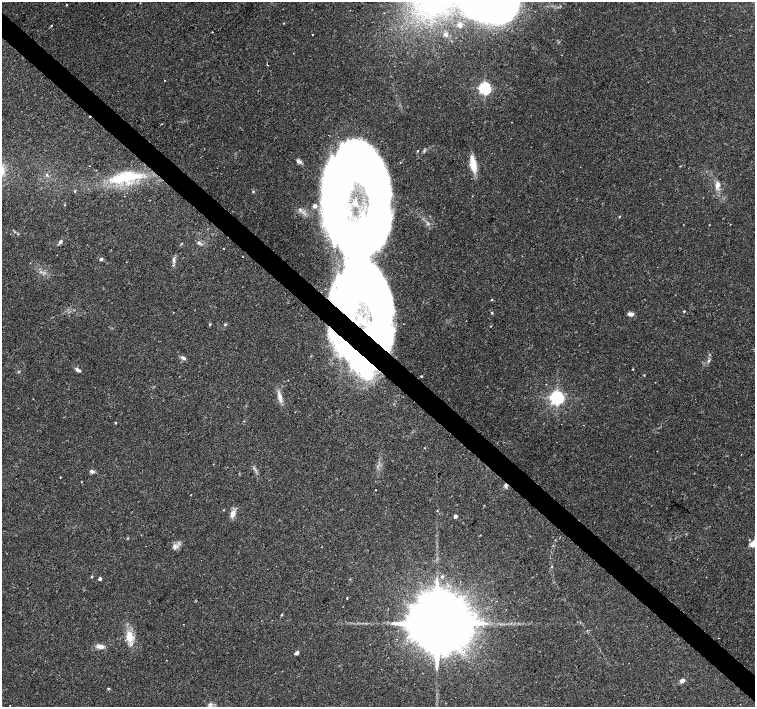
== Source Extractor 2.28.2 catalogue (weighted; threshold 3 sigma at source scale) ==
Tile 6 of 4 x 4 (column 2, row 2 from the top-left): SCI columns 1506-3010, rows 2982-4390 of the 6026 x 6026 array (HDU 1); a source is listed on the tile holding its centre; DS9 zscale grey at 2 x 2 block average (1 PNG px = mean of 2 x 2 image px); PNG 757 x 709 px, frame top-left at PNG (2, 2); no overlay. Shown black and unused: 4% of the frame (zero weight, under 2 of 3 exposures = <1% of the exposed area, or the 3 px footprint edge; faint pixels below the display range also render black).
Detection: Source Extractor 2.28.2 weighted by HDU 2 'WHT'; one run over the whole footprint, this tile lists its part. Background 0.0334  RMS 0.0036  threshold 0.0161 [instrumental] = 3 sigma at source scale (4.5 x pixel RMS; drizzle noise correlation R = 1.50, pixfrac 1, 0.0396/0.0396 arcsec/px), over >= 5 px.
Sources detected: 74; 4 inside a brighter object's white glare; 1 cosmic-ray / hot-pixel residue — not listed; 1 inside a brighter listed object's ellipse — not listed separately; the other 68 listed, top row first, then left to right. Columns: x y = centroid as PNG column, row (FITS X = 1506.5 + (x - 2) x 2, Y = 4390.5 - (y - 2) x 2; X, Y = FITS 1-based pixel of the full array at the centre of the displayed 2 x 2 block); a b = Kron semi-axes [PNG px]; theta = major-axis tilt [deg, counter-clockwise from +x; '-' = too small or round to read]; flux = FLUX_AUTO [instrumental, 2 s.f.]
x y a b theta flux
67 5 2 2 - 0.96
480 10 72 32 -25 200
284 23 3 2 - 0.43
51 26 2 2 - 0.85
312 34 2 2 - 0.41
446 35 5 3 - 1.2
267 65 2 2 - 2.3
164 80 2 2 - 0.37
485 88 4 4 - 200
511 122 2 2 - 0.49
417 151 2 2 - 0.93
473 164 19 7 -79 14
47 175 4 3 - 1.1
125 177 46 12 9 51
717 185 11 6 81 4.9
75 191 3 3 - 0.71
253 191 3 3 - 0.91
314 206 2 2 - 2
619 216 3 2 - 0.44
15 232 3 2 - 0.51
60 242 6 3 47 2.1
199 243 6 4 -49 1.9
223 249 2 2 - 1
101 259 4 4 - 1.4
174 260 7 4 -79 2.2
364 288 63 51 -25 610
492 300 3 2 - 0.6
684 311 2 2 - 1.3
492 313 3 3 - 0.84
630 314 7 4 1 3.4
210 324 4 2 - 0.77
225 324 4 3 - 0.8
352 354 58 13 -47 230
183 358 7 4 -35 2.3
709 361 4 3 - 1
633 369 2 2 - 0.52
78 370 8 4 -35 2.4
644 375 2 2 - 0.58
421 376 3 3 - 0.69
288 380 2 2 - 0.39
279 396 9 5 -78 4.7
557 398 4 4 - 300
115 423 3 3 - 0.6
92 471 6 4 -23 2.3
60 477 2 2 - 0.54
506 486 5 3 - 1.4
376 490 2 2 - 1.1
484 505 3 2 - 0.37
223 510 3 2 - 0.42
233 513 10 7 75 4.9
455 516 3 3 - 3.5
753 544 4 3 - 14
175 546 7 6 - 3.6
551 567 3 2 - 0.51
91 577 3 3 - 0.72
442 577 4 3 - 1
100 578 3 2 - 2.6
347 598 3 2 - 0.54
282 614 3 3 - 0.6
183 624 2 2 - 0.26
436 624 20 12 42 16000
129 637 15 9 -77 13
718 638 2 2 - 0.4
397 639 2 2 - 0.62
100 646 11 5 -1 4.6
296 653 5 3 - 2.4
682 681 5 4 - 3.1
108 688 3 3 - 0.81
Overlapping masked pixels (flux is a lower limit): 4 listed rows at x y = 267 65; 364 288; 352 354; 506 486
Isophote crosses this tile's border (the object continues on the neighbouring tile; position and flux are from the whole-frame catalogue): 2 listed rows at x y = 480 10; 753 544
Diffuse or blended objects may show on this block-average render without a row.